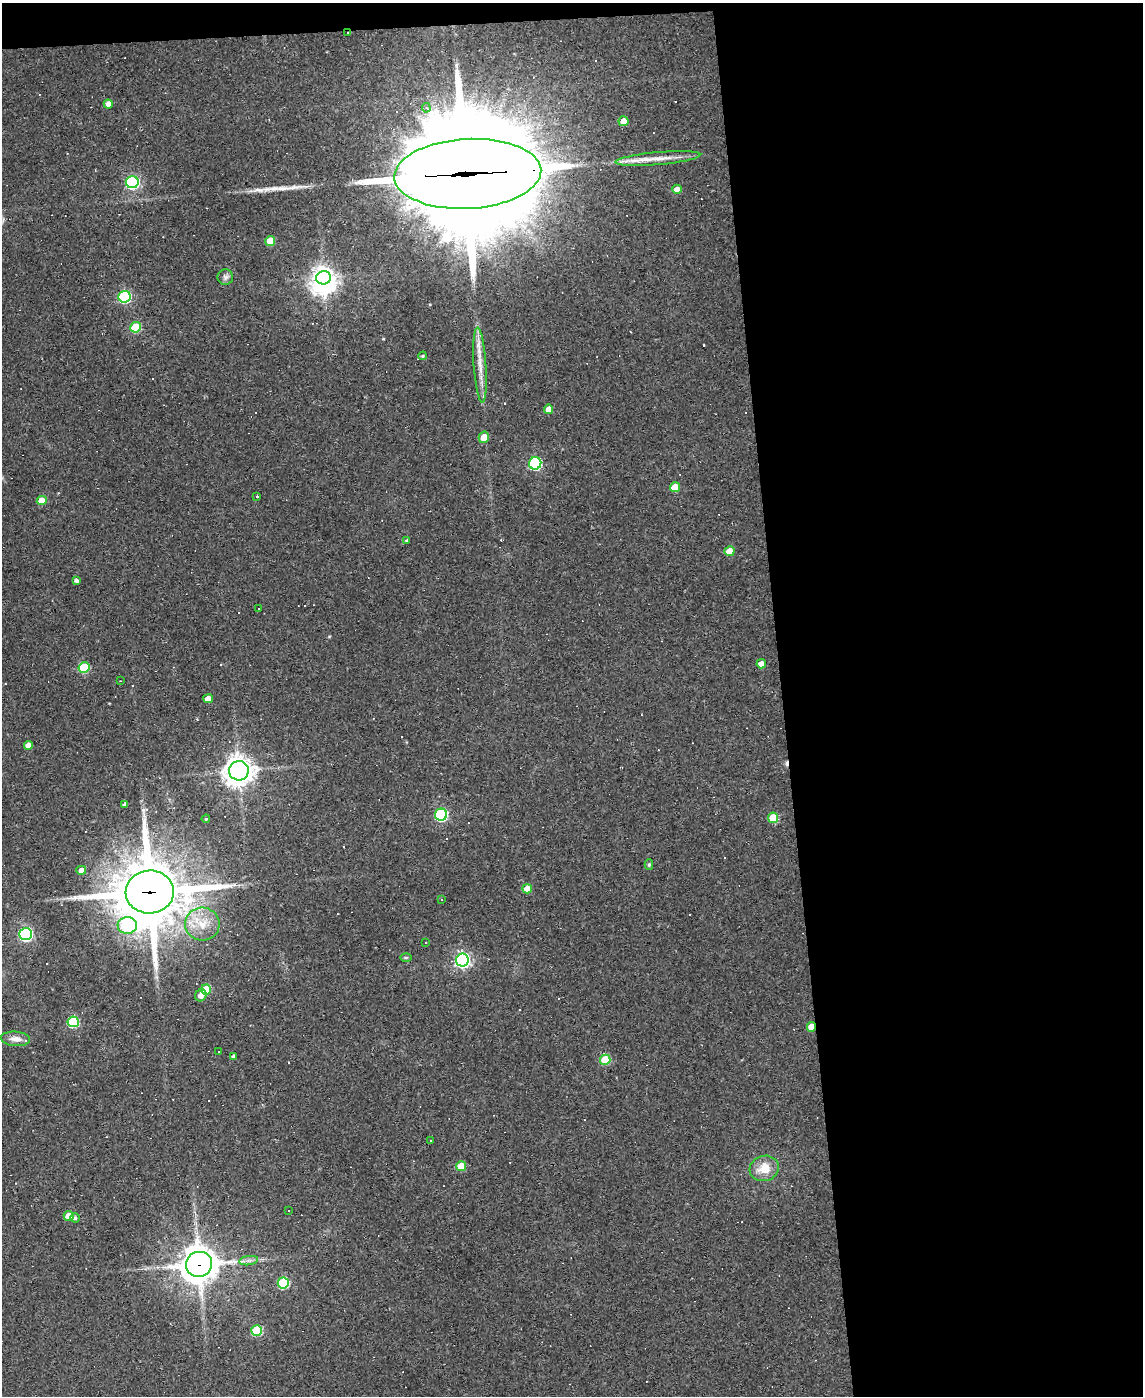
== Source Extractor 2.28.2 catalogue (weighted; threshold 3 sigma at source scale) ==
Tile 4 of 4 x 3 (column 4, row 1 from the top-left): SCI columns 3424-4564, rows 3020-4413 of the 4564 x 4539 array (HDU 1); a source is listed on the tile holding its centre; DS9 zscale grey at full resolution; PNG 1145 x 1398 px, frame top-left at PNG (2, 3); each listed source drawn as its Kron ellipse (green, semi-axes under 4 px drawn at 4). Shown black and unused: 33% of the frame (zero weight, under 2 of 3 exposures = <1% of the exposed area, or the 3 px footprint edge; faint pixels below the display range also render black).
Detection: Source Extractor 2.28.2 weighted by HDU 2 'WHT'; one run over the whole footprint, this tile lists its part. Background 0.0835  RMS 0.0074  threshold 0.0335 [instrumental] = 3 sigma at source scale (4.5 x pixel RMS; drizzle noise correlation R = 1.50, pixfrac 1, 0.05/0.05 arcsec/px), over >= 5 px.
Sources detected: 93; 1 inside a brighter object's white glare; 26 cosmic-ray / hot-pixel residue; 1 long thin detection or spike segment (spike, bleed or trail) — neither listed nor drawn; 1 inside a brighter listed object's ellipse — not listed separately; the other 64 listed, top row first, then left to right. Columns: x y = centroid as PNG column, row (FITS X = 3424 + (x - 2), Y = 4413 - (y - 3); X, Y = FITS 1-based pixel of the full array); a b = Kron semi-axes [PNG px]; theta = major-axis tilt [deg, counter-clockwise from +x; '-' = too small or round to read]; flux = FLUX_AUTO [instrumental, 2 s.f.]
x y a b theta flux
347 33 2 2 - 0.67
108 104 4 4 - 5.7
426 108 5 4 - 2.8
623 121 5 5 - 7
658 158 43 6 5 12
468 174 73 35 3 32000
132 182 6 6 - 130
677 189 5 4 - 5.1
270 241 5 5 - 16
225 277 8 7 - 2.6
323 278 7 6 - 490
124 297 6 5 - 87
136 327 5 5 - 35
423 356 4 3 - 0.88
480 365 37 6 -86 12
549 409 4 4 - 8.5
484 437 6 5 - 9.6
535 463 6 6 - 100
675 487 5 5 - 15
257 496 3 3 - 3.9
42 501 5 4 - 12
407 541 4 4 - 1.5
730 551 5 5 - 11
76 581 4 3 - 2.1
259 609 2 2 - 0.76
761 664 4 4 - 5.8
84 667 5 5 - 37
120 681 3 3 - 0.55
208 699 5 4 - 8.4
28 745 4 4 - 4.9
239 771 10 9 - 830
125 804 4 3 - 2.4
441 815 6 6 - 95
773 818 5 5 - 21
206 819 4 3 - 0.74
649 865 5 4 - 1.3
81 870 5 4 - 6.4
527 889 5 4 - 9.6
150 892 24 21 4 5900
441 899 3 2 - 0.53
202 924 17 16 - 17
127 925 9 8 - 61
26 934 6 6 - 140
425 943 2 2 - 0.58
406 958 6 4 1 0.93
462 960 6 6 - 210
206 989 5 5 - 22
201 995 6 5 - 4.9
73 1022 6 5 - 57
811 1027 5 4 - 11
15 1039 15 7 -4 5.2
219 1051 3 2 - 1.3
234 1056 4 4 - 1.9
605 1060 5 5 - 29
431 1141 3 3 - 1.5
461 1166 5 5 - 19
764 1168 15 12 17 14
289 1210 2 2 - 0.52
69 1216 5 5 - 12
75 1218 4 4 - 1.8
249 1261 9 4 8 2.6
199 1264 13 12 - 1500
283 1283 5 5 - 55
256 1331 5 5 - 40
Overlapping masked pixels (flux is a lower limit): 5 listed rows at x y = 347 33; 468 174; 150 892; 811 1027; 199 1264